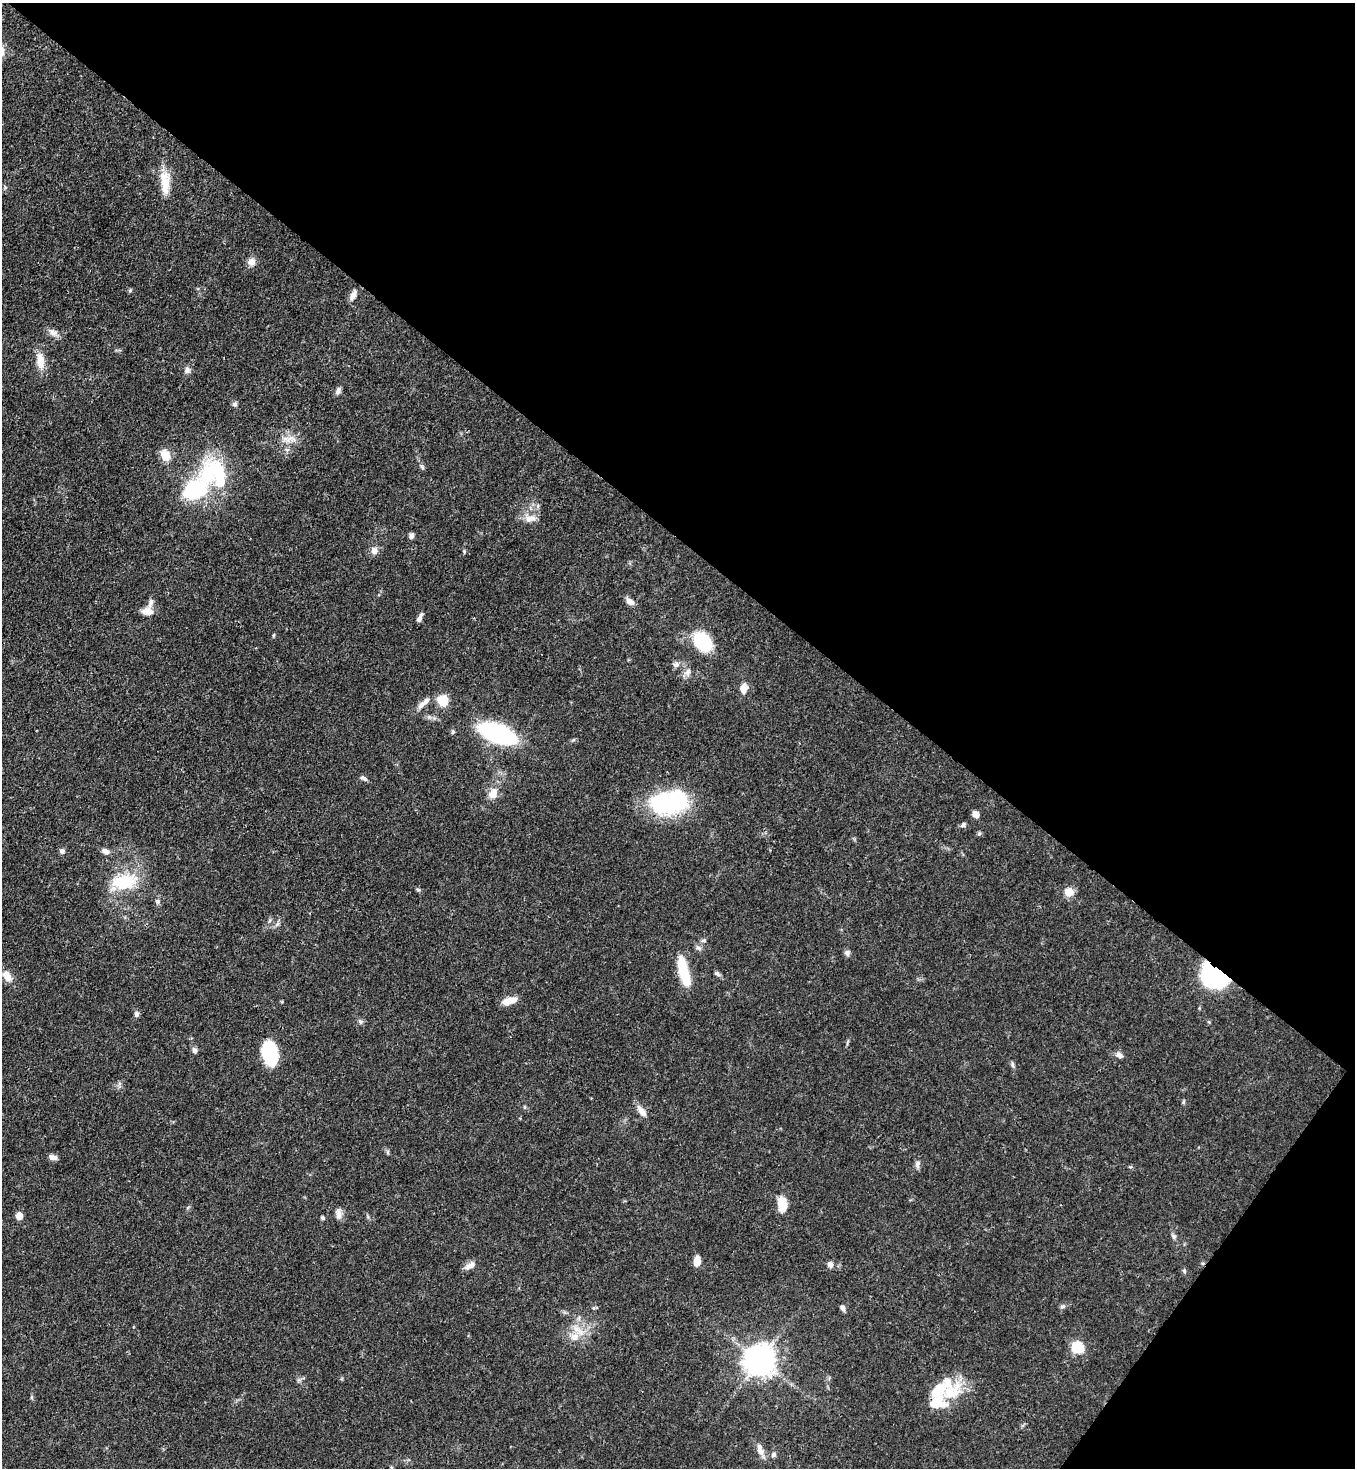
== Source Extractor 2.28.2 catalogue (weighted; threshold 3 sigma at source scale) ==
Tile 8 of 4 x 4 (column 4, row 2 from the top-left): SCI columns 4424-5776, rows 2990-4455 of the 6000 x 5978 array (HDU 1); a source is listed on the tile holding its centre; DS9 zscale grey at full resolution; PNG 1357 x 1470 px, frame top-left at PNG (2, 3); no overlay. Shown black and unused: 40% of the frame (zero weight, under 3 of 4 exposures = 7% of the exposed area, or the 3 px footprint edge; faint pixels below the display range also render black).
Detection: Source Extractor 2.28.2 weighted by HDU 2 'WHT'; one run over the whole footprint, this tile lists its part. Background 0.0664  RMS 0.0036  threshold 0.0162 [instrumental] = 3 sigma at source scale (4.5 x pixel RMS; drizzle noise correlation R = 1.50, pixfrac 1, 0.05/0.05 arcsec/px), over >= 5 px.
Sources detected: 86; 1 inside a brighter object's white glare — not listed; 7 inside a brighter listed object's ellipse — not listed separately; the other 78 listed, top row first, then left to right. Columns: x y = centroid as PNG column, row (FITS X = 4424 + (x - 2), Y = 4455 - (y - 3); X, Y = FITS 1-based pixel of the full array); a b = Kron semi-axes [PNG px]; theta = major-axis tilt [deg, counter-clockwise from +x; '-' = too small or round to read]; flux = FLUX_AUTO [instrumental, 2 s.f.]
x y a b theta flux
164 180 26 16 -81 7.1
251 262 10 9 - 2.4
130 291 6 4 2 0.51
353 295 13 6 61 2.4
53 332 14 8 -36 2.1
40 361 19 10 -81 5.1
187 370 8 7 - 1.3
338 391 9 6 65 1.4
235 404 7 6 - 0.82
290 439 19 9 1 3.6
165 455 13 10 -66 5.2
194 490 26 18 33 28
538 506 6 4 -74 0.64
530 518 18 10 -1 3.5
411 536 7 6 - 1.1
374 550 9 8 - 2.1
464 551 6 4 -79 0.47
630 602 12 7 -36 2.1
147 611 15 10 1 2.9
420 618 11 4 65 1.5
274 635 6 3 70 0.39
703 642 21 14 -50 21
676 665 8 8 - 1.3
688 672 11 7 75 1.8
744 688 11 7 76 3.4
443 700 8 8 - 11
422 705 15 7 49 2.1
453 732 6 5 - 0.61
498 733 23 11 -21 80
364 778 10 5 -31 1
493 794 13 9 56 3.9
669 802 39 22 9 46
975 814 7 6 - 2.5
963 825 7 6 - 0.88
62 851 7 6 - 1
105 851 10 7 -39 1.6
124 882 32 18 5 16
418 890 6 4 -3 0.52
1069 892 9 9 - 4.3
158 901 6 6 - 0.87
277 924 7 5 45 0.84
704 940 6 4 71 0.65
698 948 7 5 -43 1
847 953 7 7 - 1.2
683 971 32 9 -76 16
717 973 9 5 -44 0.85
7 976 15 10 -59 3.5
1214 976 27 19 -32 42
509 1001 16 7 14 4.5
136 1014 7 6 - 1.1
361 1022 7 6 - 0.86
194 1050 8 6 -69 1.1
270 1054 20 11 -77 29
1119 1055 9 7 -29 1.6
1012 1064 7 5 -89 0.77
1183 1102 6 4 71 0.46
642 1111 17 7 -54 2.9
388 1152 6 4 72 0.49
53 1157 10 6 -15 1.7
917 1164 11 6 83 1.4
782 1205 17 10 -84 6.4
339 1214 15 7 88 1.9
19 1216 7 6 - 3
322 1218 5 5 - 0.58
1174 1236 7 6 - 0.91
697 1261 10 6 84 3.9
472 1265 12 9 48 2.2
830 1265 8 7 - 1.4
1184 1271 6 5 - 0.59
1062 1307 6 5 - 0.7
843 1308 8 5 -76 1.2
575 1337 13 10 43 4.1
1078 1347 11 11 - 8.7
760 1361 10 9 - 550
952 1392 46 22 47 15
760 1449 18 7 -75 2.6
774 1454 7 6 - 0.93
391 1468 8 3 -71 0.63
Overlapping masked pixels (flux is a lower limit): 1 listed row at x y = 1214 976
Isophote crosses this tile's border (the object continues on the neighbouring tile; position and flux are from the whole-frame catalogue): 1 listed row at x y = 391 1468